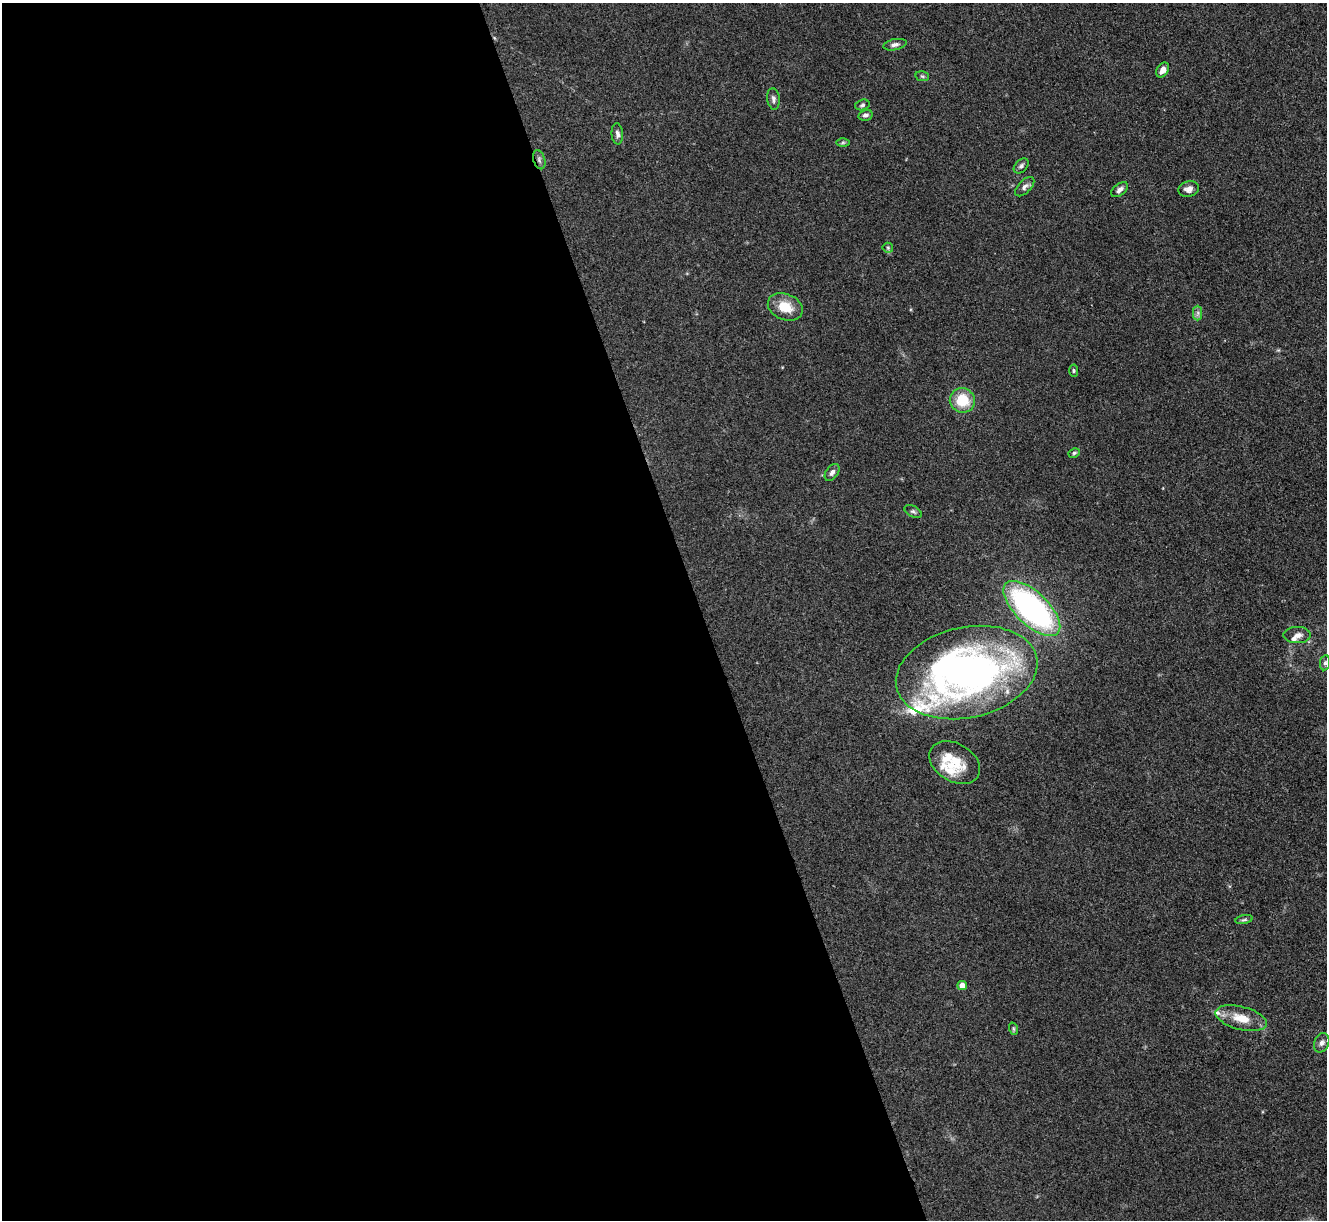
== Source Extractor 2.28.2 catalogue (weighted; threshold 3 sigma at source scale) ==
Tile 9 of 4 x 4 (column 1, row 3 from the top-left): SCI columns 9-1333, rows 1494-2711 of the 5316 x 5299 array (HDU 1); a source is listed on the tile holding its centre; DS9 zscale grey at full resolution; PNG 1329 x 1222 px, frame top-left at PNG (2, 3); each listed source drawn as its Kron ellipse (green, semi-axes under 4 px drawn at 4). Shown black and unused: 53% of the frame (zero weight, under 3 of 4 exposures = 1% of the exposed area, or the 3 px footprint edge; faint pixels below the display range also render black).
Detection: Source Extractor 2.28.2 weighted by HDU 2 'WHT'; one run over the whole footprint, this tile lists its part. Background 0.111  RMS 0.0067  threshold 0.0302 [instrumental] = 3 sigma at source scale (4.5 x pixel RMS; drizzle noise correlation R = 1.50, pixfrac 1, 0.05/0.05 arcsec/px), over >= 5 px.
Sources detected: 37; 1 inside a brighter object's white glare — neither listed nor drawn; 5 inside a brighter listed object's ellipse — not listed separately; the other 31 listed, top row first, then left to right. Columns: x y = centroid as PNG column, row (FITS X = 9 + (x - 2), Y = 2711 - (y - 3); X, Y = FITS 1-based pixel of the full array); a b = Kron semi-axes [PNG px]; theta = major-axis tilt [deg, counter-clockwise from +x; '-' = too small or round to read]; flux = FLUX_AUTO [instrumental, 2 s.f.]
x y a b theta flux
895 45 12 5 12 2.3
1163 70 8 5 58 4.4
922 76 7 5 -11 1.1
773 99 11 6 -83 2.3
862 105 7 5 16 1.3
865 115 7 5 15 1.8
617 134 10 5 -85 2.6
843 143 6 4 1 1
539 160 10 6 -73 1.9
1021 166 9 6 45 1.9
1025 187 12 6 45 2.6
1189 189 10 8 12 3.9
1120 190 9 6 39 2.8
888 248 5 5 - 1
785 307 18 13 -22 13
1198 313 7 4 90 1.8
1074 371 6 4 -86 0.9
962 400 13 12 - 19
1074 453 6 4 28 1
832 472 9 6 55 2.3
913 511 9 5 -26 1.5
1032 609 36 16 -44 170
1297 635 13 8 0 4
1325 663 7 5 80 1.5
967 672 72 45 12 310
955 763 27 19 -31 19
1244 920 9 3 11 1.2
962 986 4 4 - 5.5
1241 1018 26 11 -15 13
1014 1029 6 4 -71 1
1322 1043 10 7 66 2.8
Overlapping masked pixels (flux is a lower limit): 1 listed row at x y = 539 160